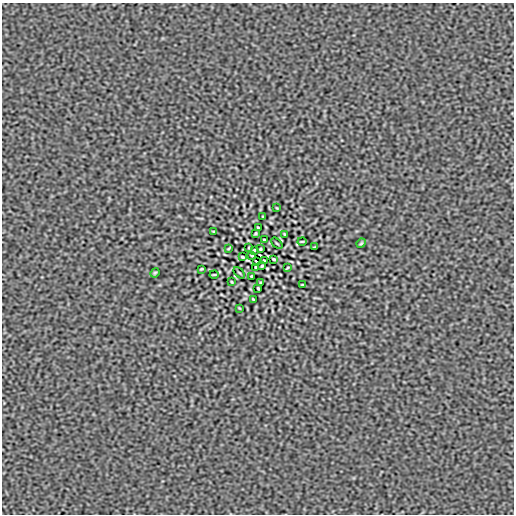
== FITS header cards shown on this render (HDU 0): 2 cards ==
NAXIS1  =                  512
NAXIS2  =                  512

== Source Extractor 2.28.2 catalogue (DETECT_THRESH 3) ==
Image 512 x 512 px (HDU 0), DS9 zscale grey, 1 PNG px = 1 image px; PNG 516 x 516 px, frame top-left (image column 1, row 512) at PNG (2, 3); each listed source drawn as its Kron ellipse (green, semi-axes under 4 px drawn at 4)
Background 4.21e-08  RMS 2.1e-04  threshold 6.30e-04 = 3 sigma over >= 5 px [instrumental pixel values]
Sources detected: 34; all 34 listed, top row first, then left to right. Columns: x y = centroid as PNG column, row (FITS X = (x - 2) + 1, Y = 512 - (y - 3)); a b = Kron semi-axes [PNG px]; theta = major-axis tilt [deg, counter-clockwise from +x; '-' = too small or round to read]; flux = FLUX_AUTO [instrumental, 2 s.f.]
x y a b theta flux
277 208 3 2 - 0.01
263 217 3 2 - 0.011
258 228 3 2 - 0.013
214 231 3 2 - 0.012
255 233 3 2 - 0.013
284 234 3 2 - 0.0097
264 240 3 2 - 0.015
302 241 4 2 - 0.014
277 243 7 2 -44 0.013
361 243 5 4 - 0.018
315 247 3 2 - 0.014
229 248 4 2 - 0.013
249 248 3 2 - 0.011
260 249 3 2 - 0.014
254 250 3 2 - 0.014
252 255 3 3 - 0.016
242 257 4 2 - 0.015
274 259 4 2 - 0.015
256 261 3 2 - 0.011
264 261 3 3 - 0.016
262 266 3 2 - 0.014
256 267 3 2 - 0.014
287 268 4 2 - 0.013
201 269 3 2 - 0.014
155 273 5 4 - 0.018
239 273 7 2 -44 0.013
214 275 4 2 - 0.014
252 276 3 2 - 0.015
232 282 3 2 - 0.0097
261 283 3 2 - 0.013
302 285 3 2 - 0.012
258 288 3 2 - 0.013
253 299 3 2 - 0.011
239 308 3 2 - 0.01